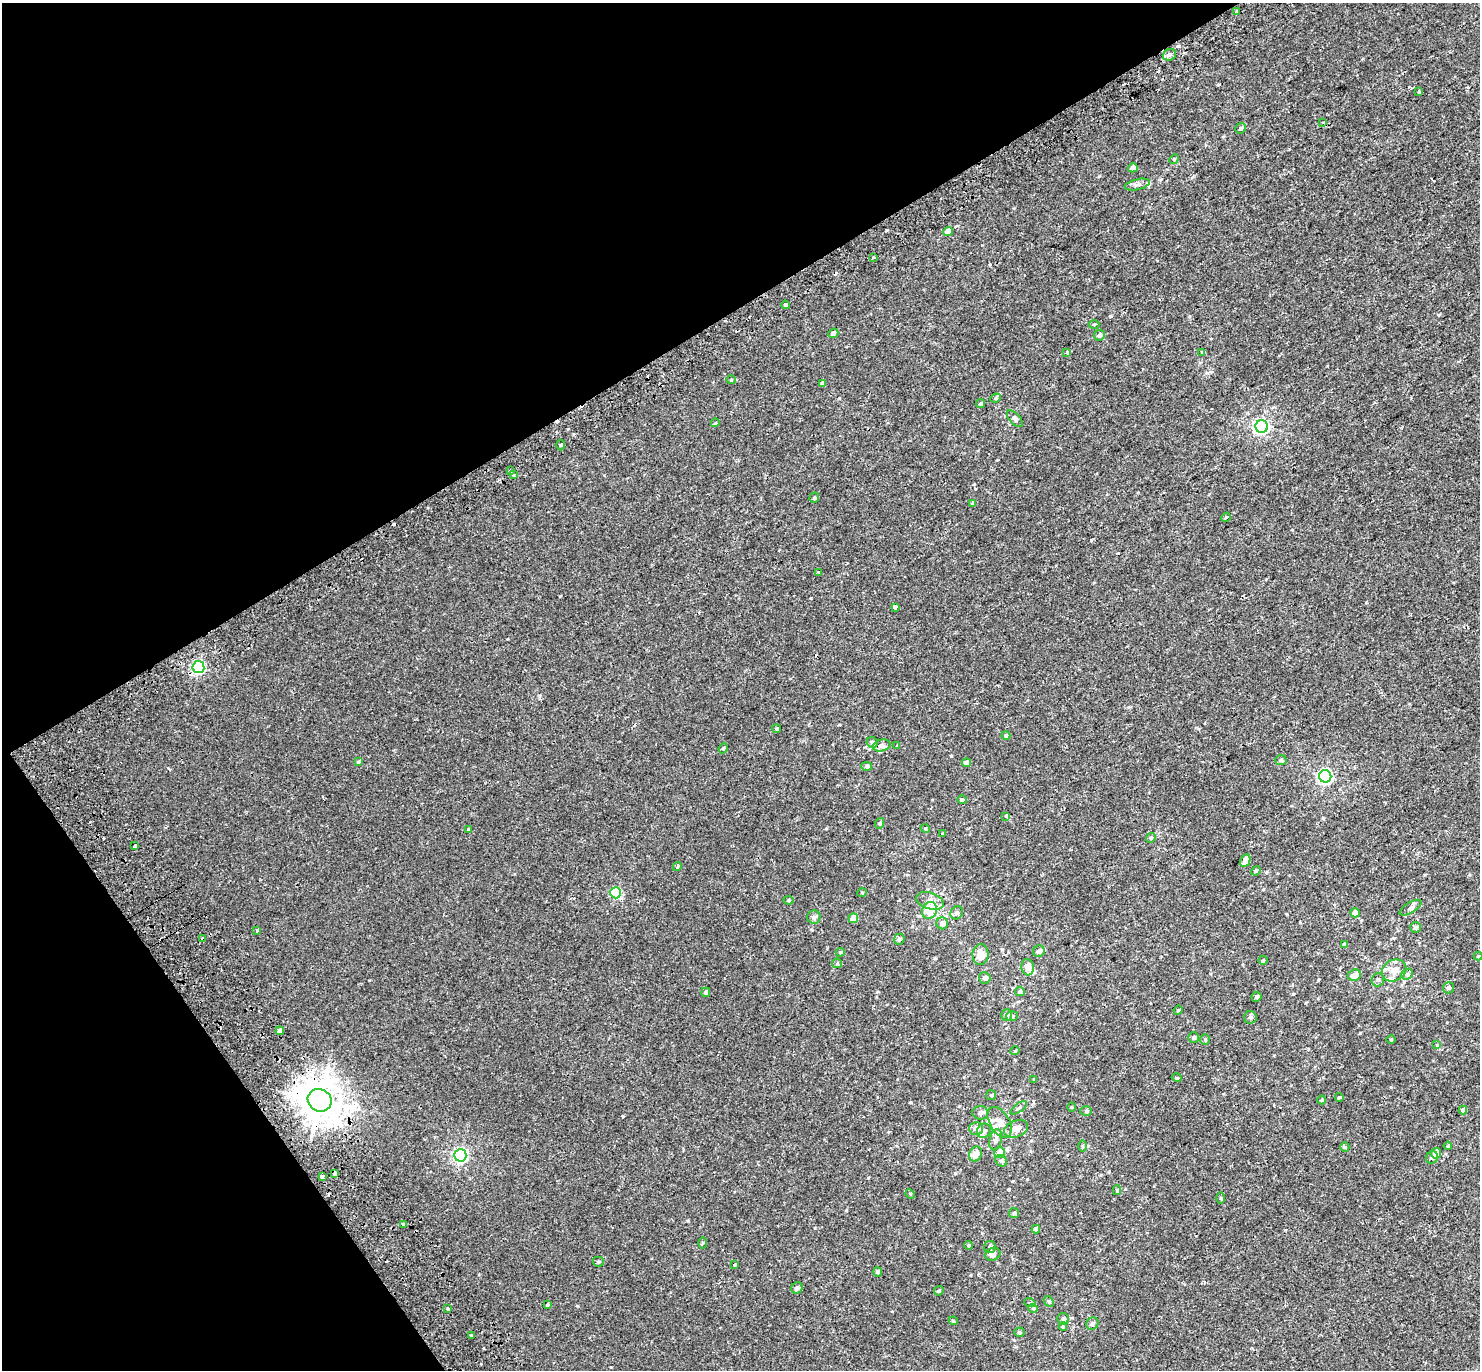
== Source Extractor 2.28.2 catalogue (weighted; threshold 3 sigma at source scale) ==
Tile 5 of 4 x 4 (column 1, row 2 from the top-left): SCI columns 78-1555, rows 2967-4334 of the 6079 x 5979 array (HDU 1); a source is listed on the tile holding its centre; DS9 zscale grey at full resolution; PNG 1482 x 1372 px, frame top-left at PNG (2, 3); each listed source drawn as its Kron ellipse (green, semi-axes under 4 px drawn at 4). Shown black and unused: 30% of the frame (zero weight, under 2 of 3 exposures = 5% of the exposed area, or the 3 px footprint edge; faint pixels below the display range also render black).
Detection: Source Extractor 2.28.2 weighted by HDU 2 'WHT'; one run over the whole footprint, this tile lists its part. Background 0.00379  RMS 0.0027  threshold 0.012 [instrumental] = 3 sigma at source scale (4.5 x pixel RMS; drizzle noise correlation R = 1.50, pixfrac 1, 0.0396/0.0396 arcsec/px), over >= 5 px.
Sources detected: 168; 9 cosmic-ray / hot-pixel residue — neither listed nor drawn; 10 inside a brighter listed object's ellipse — not listed separately; the other 149 listed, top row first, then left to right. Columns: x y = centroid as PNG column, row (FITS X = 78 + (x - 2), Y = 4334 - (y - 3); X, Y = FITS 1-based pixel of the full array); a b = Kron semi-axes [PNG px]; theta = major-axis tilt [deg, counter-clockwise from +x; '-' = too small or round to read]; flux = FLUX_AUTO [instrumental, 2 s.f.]
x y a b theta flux
1237 11 3 2 - 0.25
1169 55 7 5 20 0.8
1419 92 3 3 - 0.75
1323 123 3 3 - 0.21
1241 128 5 5 - 0.53
1174 159 5 4 - 0.25
1133 168 5 4 - 1.1
1137 185 13 5 13 0.83
948 231 4 4 - 1.9
873 257 3 3 - 0.28
785 305 4 3 - 1.3
1094 325 5 3 - 0.24
833 333 5 4 - 0.59
1099 335 6 5 - 0.75
1202 352 4 4 - 0.23
1067 353 4 3 - 0.31
731 380 5 4 - 0.26
822 383 4 4 - 0.59
995 398 5 4 - 0.32
981 404 4 4 - 0.41
1015 419 10 5 -48 0.72
715 423 4 3 - 0.21
1262 427 6 6 - 55
560 445 5 3 - 0.27
510 471 4 3 - 0.33
513 475 3 3 - 0.54
814 498 5 5 - 0.37
972 503 3 3 - 0.25
1226 517 5 4 - 0.26
818 573 4 2 - 0.21
895 607 4 4 - 0.77
198 667 6 6 - 40
777 729 4 4 - 0.45
1006 735 4 4 - 0.42
872 742 6 5 - 0.62
881 746 9 6 14 0.91
897 746 4 4 - 0.21
723 748 5 4 - 0.34
1281 760 6 5 - 0.42
358 762 3 3 - 0.82
966 763 4 4 - 1.3
867 766 5 4 - 0.51
1325 776 6 6 - 46
962 800 5 4 - 0.55
1006 816 4 4 - 0.27
880 823 5 3 - 0.26
925 828 4 3 - 0.22
468 829 3 3 - 0.22
943 834 3 3 - 0.36
1151 838 5 4 - 0.34
135 846 3 3 - 0.5
1245 861 6 4 64 1.5
677 867 4 3 - 0.46
1256 871 5 4 - 0.28
616 893 5 5 - 15
862 893 5 3 - 0.19
788 900 5 4 - 0.37
930 901 14 8 -18 2
1411 908 12 5 31 0.73
930 910 8 7 - 4.8
957 913 7 6 - 0.69
1355 913 5 4 - 1.6
814 917 6 6 - 0.57
853 918 5 4 - 2.5
942 923 6 6 - 1.3
1415 927 5 5 - 0.56
257 930 3 3 - 0.25
202 939 3 3 - 2.1
899 939 6 5 - 0.57
1344 944 3 3 - 0.37
1039 951 6 5 - 0.73
840 952 4 3 - 0.27
981 954 10 8 89 2.3
1478 956 4 4 - 0.22
1263 960 5 4 - 0.28
837 963 5 4 - 0.28
1028 967 8 6 -82 1.7
1394 970 13 10 31 2.1
1407 974 6 5 - 0.49
1354 975 7 5 21 1.5
985 978 6 5 - 0.79
1378 980 7 6 - 0.65
1448 988 5 5 - 0.53
706 992 5 4 - 0.53
1020 992 5 4 - 0.53
1256 997 5 4 - 0.43
1178 1010 5 4 - 0.27
1007 1015 6 5 - 0.75
1012 1016 6 5 - 0.43
1250 1017 6 6 - 0.62
280 1031 4 4 - 1.4
1194 1038 5 5 - 0.48
1205 1040 5 5 - 0.33
1391 1040 5 3 - 0.21
1437 1045 4 4 - 0.27
1015 1051 5 3 - 0.18
1177 1078 5 3 - 0.22
1034 1079 3 3 - 0.17
991 1095 5 5 - 0.32
1339 1097 4 3 - 0.33
320 1100 12 11 - 510
1322 1100 4 4 - 0.24
1071 1107 5 3 - 0.21
1019 1108 10 4 36 0.46
1463 1110 4 4 - 0.82
1086 1111 6 5 - 0.39
980 1113 8 7 - 0.7
1000 1122 17 10 -59 2.1
976 1128 7 6 - 1.1
1016 1129 13 8 24 2.2
984 1131 7 6 - 0.77
996 1139 10 6 74 1.1
1082 1146 6 4 -90 0.33
1448 1146 4 4 - 0.28
1345 1147 5 4 - 0.28
1000 1153 5 5 - 2.2
1436 1153 5 5 - 1.8
976 1154 8 6 64 1.9
460 1155 6 6 - 50
1432 1158 6 6 - 0.56
1001 1161 6 5 - 0.5
335 1173 4 3 - 1.9
322 1177 4 3 - 2
1117 1190 5 4 - 0.37
910 1194 5 4 - 0.26
1221 1198 6 4 -89 0.29
1014 1213 5 5 - 0.35
403 1225 4 3 - 0.56
1036 1229 4 4 - 1.1
703 1243 5 4 - 0.3
968 1245 4 4 - 0.28
990 1247 6 6 - 0.59
993 1254 8 6 21 0.92
598 1262 5 5 - 0.36
735 1265 4 3 - 0.89
878 1272 4 4 - 0.7
797 1288 6 5 - 0.71
939 1291 5 4 - 0.31
1049 1301 6 4 -49 0.44
1030 1303 6 3 -18 0.31
547 1305 4 3 - 0.73
1033 1308 5 4 - 0.29
448 1309 3 3 - 0.58
1063 1319 6 5 - 0.6
953 1321 4 4 - 0.28
1092 1324 6 5 - 0.52
1063 1327 4 4 - 0.27
1019 1332 5 4 - 0.39
472 1335 3 3 - 2.5
Overlapping masked pixels (flux is a lower limit): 3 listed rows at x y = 202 939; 320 1100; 335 1173
Unlisted compact peaks at least as high as the median listed source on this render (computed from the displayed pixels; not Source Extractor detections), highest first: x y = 623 1116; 1360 1033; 1293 994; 1099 176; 839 398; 911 1102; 815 1228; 560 596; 1091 540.